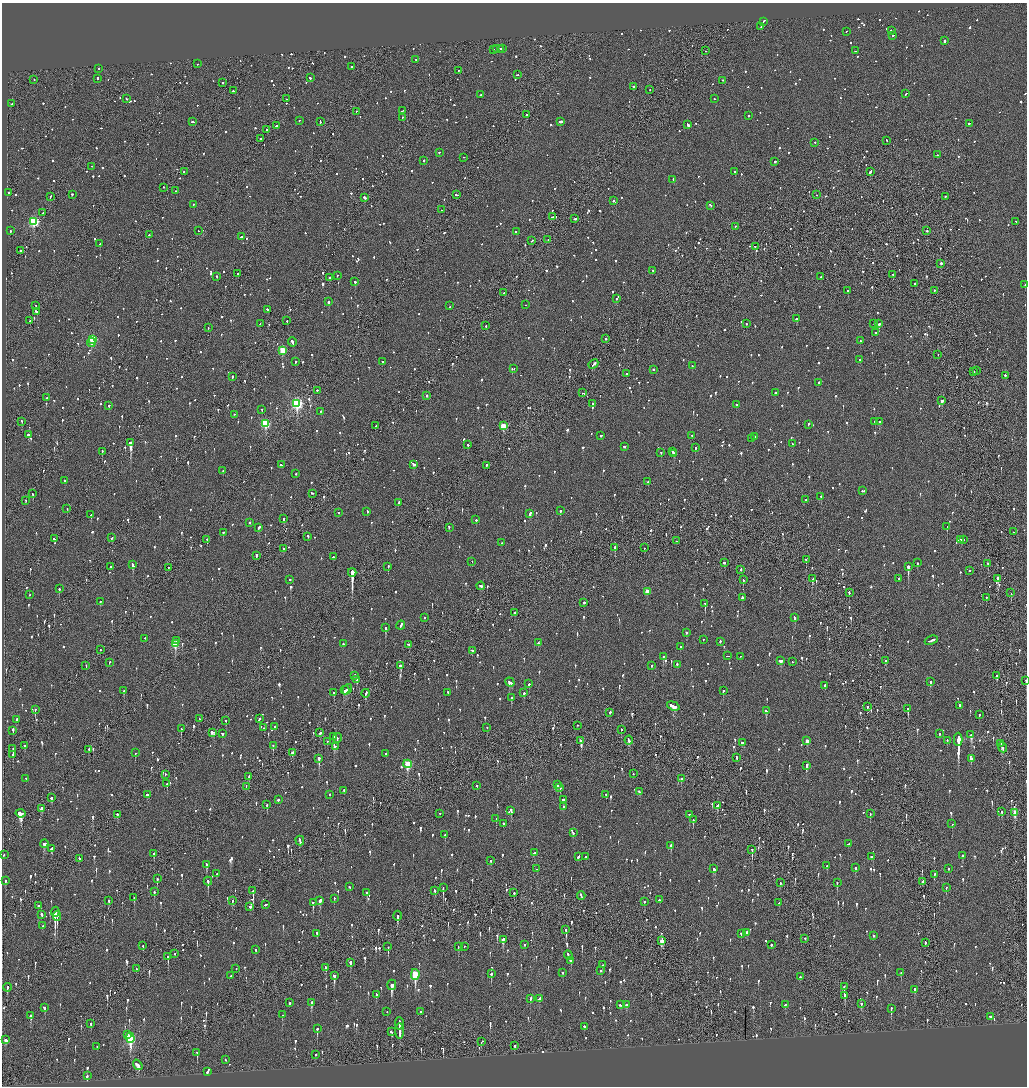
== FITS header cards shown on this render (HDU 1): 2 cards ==
NAXIS1  =                 2050
NAXIS2  =                 2168

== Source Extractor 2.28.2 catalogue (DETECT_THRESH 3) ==
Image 2050 x 2168 px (HDU 1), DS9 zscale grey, zoomed out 1/2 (1 PNG px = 2 x 2 image px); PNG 1029 x 1088 px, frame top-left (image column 2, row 2168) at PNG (2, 3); each listed source drawn as its Kron ellipse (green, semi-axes under 4 px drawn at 4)
Background -0.106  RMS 0.077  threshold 0.231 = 3 sigma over >= 5 px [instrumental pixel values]
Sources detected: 1986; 68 cannot appear on this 1/2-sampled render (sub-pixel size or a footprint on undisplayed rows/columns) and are neither listed nor drawn; of the other 1918, the 500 brightest by FLUX_AUTO listed and drawn (1418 fainter detections omitted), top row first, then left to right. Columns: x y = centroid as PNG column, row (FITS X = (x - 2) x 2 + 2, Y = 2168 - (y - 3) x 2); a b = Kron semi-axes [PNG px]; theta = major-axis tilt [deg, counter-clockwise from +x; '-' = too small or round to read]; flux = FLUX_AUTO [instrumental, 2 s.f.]
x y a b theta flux
763 22 4 2 - 190
761 27 2 2 - 99
891 31 2 2 - 94
846 32 2 2 - 180
893 36 2 1 - 730
944 41 3 2 - 220
498 49 6 2 0 230
502 49 2 2 - 87
494 50 2 2 - 230
705 51 2 1 - 150
855 51 2 1 - 75
416 60 2 2 - 130
198 64 2 2 - 140
352 67 2 2 - 100
99 69 2 2 - 71
458 71 2 2 - 70
517 75 2 2 - 79
310 78 2 2 - 270
97 79 3 2 - 98
34 80 2 2 - 87
723 81 2 2 - 87
223 83 2 2 - 200
633 87 2 2 - 240
650 90 2 1 - 66
233 91 2 2 - 170
906 94 3 2 - 80
481 95 3 2 - 92
126 99 3 2 - 72
287 99 2 1 - 120
715 99 2 1 - 66
12 104 2 1 - 110
402 111 3 2 - 80
356 112 2 2 - 65
527 115 2 2 - 71
748 116 2 2 - 87
402 118 2 2 - 68
299 121 2 2 - 66
193 122 3 2 - 110
320 122 3 2 - 79
560 122 3 2 - 360
969 124 2 1 - 73
688 125 3 2 - 180
277 126 4 2 - 160
267 130 2 2 - 120
260 139 2 2 - 120
887 141 3 2 - 120
815 143 2 2 - 73
439 153 2 2 - 93
937 155 2 1 - 75
464 158 2 2 - 68
424 161 2 2 - 86
775 162 2 2 - 230
92 167 2 1 - 70
184 172 2 2 - 67
735 172 3 2 - 150
870 172 4 2 - 170
673 180 2 2 - 73
164 188 2 2 - 70
175 191 2 1 - 91
8 193 2 2 - 83
72 195 2 2 - 200
456 195 3 2 - 150
817 195 2 1 - 65
50 197 3 2 - 110
945 197 2 2 - 180
364 198 3 2 - 660
613 201 2 2 - 110
193 205 2 2 - 84
711 206 3 2 - 120
442 210 2 2 - 74
43 213 3 1 - 88
552 217 2 2 - 150
575 219 3 2 - 100
34 222 3 3 - 1700
1016 222 2 2 - 67
735 227 2 2 - 77
10 231 2 2 - 180
198 231 2 1 - 150
927 231 2 2 - 94
516 232 2 2 - 89
149 235 2 2 - 140
241 237 3 2 - 200
548 240 2 2 - 72
532 241 2 1 - 180
100 244 2 2 - 140
755 247 2 1 - 160
20 251 2 1 - 230
941 264 2 2 - 550
653 271 2 2 - 80
237 274 2 2 - 87
893 275 2 2 - 88
337 276 2 2 - 82
217 277 2 2 - 89
821 277 3 2 - 73
329 278 2 2 - 82
355 282 2 2 - 630
915 284 2 2 - 110
1025 285 2 1 - 100
848 291 2 2 - 130
934 291 2 2 - 80
504 293 2 1 - 110
616 299 2 2 - 150
328 302 2 2 - 380
525 305 2 1 - 100
36 306 2 2 - 67
450 306 2 2 - 150
267 310 2 2 - 210
36 312 2 2 - 260
796 319 3 2 - 100
30 321 2 2 - 98
287 321 2 1 - 160
260 324 2 2 - 68
746 324 2 2 - 100
874 324 2 1 - 110
879 324 2 2 - 100
486 326 2 2 - 76
208 328 2 2 - 69
875 333 2 2 - 69
606 339 2 2 - 100
93 340 3 3 - 1200
860 341 2 2 - 120
292 342 4 2 - 290
91 343 4 2 - 250
282 351 3 3 - 570
938 355 2 1 - 170
860 360 2 1 - 68
295 362 2 2 - 65
382 362 2 2 - 88
593 365 5 2 - 210
692 366 2 2 - 68
513 369 3 2 - 180
653 370 2 2 - 120
977 371 2 1 - 130
974 372 2 2 - 94
627 374 2 1 - 81
1005 376 2 2 - 110
232 377 2 2 - 120
819 383 2 2 - 270
317 391 2 2 - 220
582 393 2 1 - 100
775 393 2 2 - 83
427 396 2 2 - 200
47 398 2 2 - 210
942 401 3 2 - 330
297 404 4 3 - 2900
592 404 2 2 - 70
736 405 2 2 - 66
109 406 2 2 - 75
262 410 2 2 - 100
321 412 2 2 - 160
234 415 2 2 - 79
22 422 2 2 - 170
875 422 2 2 - 73
880 422 3 2 - 130
265 424 3 3 - 1200
808 425 3 2 - 100
376 426 2 2 - 98
503 426 3 3 - 460
28 435 2 2 - 110
601 436 3 2 - 110
692 436 2 2 - 90
755 437 2 1 - 400
752 439 3 2 - 75
131 443 3 2 - 4800
793 444 2 2 - 92
468 445 2 2 - 80
624 447 2 2 - 81
695 448 2 2 - 110
102 452 3 2 - 100
673 452 2 1 - 93
661 453 2 2 - 86
674 454 3 2 - 220
281 465 2 2 - 67
414 465 4 2 - 220
486 466 3 1 - 130
223 471 2 2 - 75
296 474 2 2 - 91
65 481 2 2 - 130
648 482 2 2 - 110
862 491 3 2 - 130
33 494 2 2 - 130
312 494 3 2 - 96
821 497 2 2 - 110
806 500 2 2 - 180
26 501 2 1 - 68
399 503 4 2 - 140
67 509 2 2 - 83
367 511 2 2 - 93
560 511 2 2 - 120
338 513 2 2 - 100
530 514 4 2 - 190
91 515 2 2 - 83
284 519 2 2 - 170
476 520 2 2 - 110
250 523 2 2 - 90
947 527 2 1 - 270
259 528 3 2 - 120
449 528 3 2 - 68
1014 532 2 1 - 130
223 533 2 2 - 190
308 537 3 2 - 150
112 538 3 2 - 78
54 539 3 2 - 150
207 540 2 1 - 170
960 540 4 2 - 390
963 540 2 2 - 88
676 541 2 2 - 100
501 543 2 2 - 70
615 548 3 2 - 130
644 548 2 1 - 91
283 549 2 2 - 120
256 556 2 2 - 130
333 557 2 2 - 88
806 560 2 2 - 100
472 562 2 2 - 67
724 563 2 2 - 250
917 563 2 2 - 73
988 564 3 2 - 76
133 565 4 2 - 320
111 567 3 2 - 82
388 567 2 2 - 70
908 567 3 2 - 2100
168 568 2 2 - 82
741 570 2 2 - 130
969 571 2 2 - 77
352 573 4 2 - 18000
812 579 3 2 - 790
898 579 2 2 - 71
998 579 2 2 - 1200
290 580 2 2 - 370
743 580 2 2 - 290
481 586 4 2 - 170
59 589 2 2 - 340
647 592 3 2 - 180
849 593 2 2 - 92
1011 593 2 2 - 92
29 595 2 2 - 82
742 598 3 2 - 560
986 598 2 2 - 83
100 602 2 2 - 100
584 603 2 2 - 440
705 604 2 2 - 240
515 613 2 2 - 92
425 618 2 2 - 79
794 618 3 2 - 170
401 626 4 2 - 120
386 628 4 2 - 280
686 633 2 2 - 110
145 639 2 2 - 100
703 640 2 2 - 69
176 641 2 2 - 80
931 641 7 2 22 210
720 642 2 2 - 99
538 643 2 2 - 180
175 644 4 3 - 560
343 644 2 2 - 72
409 645 4 3 - 92
680 647 2 2 - 240
100 650 2 1 - 100
472 651 2 2 - 79
727 656 3 2 - 80
663 657 2 2 - 130
741 657 4 2 - 180
781 661 3 2 - 270
886 661 2 2 - 130
792 662 2 2 - 66
109 663 3 2 - 76
677 665 3 2 - 120
86 666 2 1 - 82
400 666 3 3 - 430
652 666 2 2 - 81
354 676 2 2 - 260
997 676 3 2 - 210
357 680 2 2 - 310
1026 681 2 1 - 110
930 682 2 2 - 120
510 683 5 2 - 210
529 684 3 2 - 84
824 686 3 2 - 97
345 690 4 2 - 270
347 690 5 2 - 180
124 691 3 2 - 110
723 691 2 2 - 150
334 693 3 2 - 250
448 693 2 2 - 88
524 693 2 2 - 350
366 694 4 2 - 170
511 698 3 2 - 110
673 706 6 3 -20 300
960 706 3 2 - 280
868 707 2 2 - 67
908 709 3 2 - 500
35 710 2 1 - 140
766 711 2 2 - 290
610 713 2 2 - 120
979 715 2 2 - 160
199 719 3 1 - 67
259 719 2 2 - 74
16 720 2 2 - 210
225 721 2 2 - 290
578 726 2 1 - 81
274 727 2 2 - 74
264 728 2 1 - 69
487 728 2 2 - 190
181 729 3 2 - 91
621 730 2 2 - 150
13 731 4 2 - 240
212 733 4 3 - 120
320 733 3 2 - 100
222 734 2 2 - 88
939 734 2 2 - 78
971 735 4 2 - 280
334 737 3 2 - 4800
337 739 5 2 - 270
958 740 6 2 -90 32000
581 741 3 2 - 140
629 741 4 2 - 200
807 741 3 2 - 170
947 741 2 2 - 78
327 742 2 2 - 77
743 743 4 2 - 99
1001 744 3 1 - 150
25 746 3 2 - 65
273 746 3 2 - 130
335 747 3 2 - 110
1002 748 5 2 - 170
13 749 2 1 - 270
89 750 3 1 - 84
135 753 2 2 - 83
292 753 3 2 - 120
386 754 2 2 - 110
12 755 3 2 - 130
737 758 3 2 - 86
319 759 3 2 - 650
971 759 2 2 - 260
407 764 4 3 - 730
806 766 3 2 - 540
633 774 2 1 - 87
165 775 2 2 - 65
249 777 3 2 - 180
26 779 2 2 - 110
681 779 3 1 - 370
167 784 2 2 - 140
558 785 2 2 - 110
477 786 2 1 - 170
246 787 2 1 - 89
560 788 2 2 - 220
344 791 3 2 - 200
639 792 3 2 - 110
148 795 4 2 - 98
329 795 2 2 - 120
606 795 2 2 - 69
51 798 2 2 - 260
278 800 2 2 - 1000
563 800 3 2 - 120
267 805 3 2 - 170
717 806 3 2 - 130
564 807 2 2 - 210
41 809 4 2 - 180
511 811 4 2 - 170
1002 812 3 2 - 71
1015 813 4 3 - 320
21 814 5 3 - 1300
440 814 2 2 - 94
870 814 2 1 - 150
117 815 3 2 - 69
689 815 3 2 - 95
496 819 2 2 - 94
693 820 3 2 - 65
503 824 2 2 - 190
952 824 2 1 - 300
573 833 2 2 - 65
445 835 2 2 - 110
300 841 5 2 - 160
44 844 4 3 - 180
848 844 3 2 - 110
671 846 3 2 - 130
51 849 3 2 - 240
752 850 3 2 - 280
534 853 4 2 - 110
154 854 3 2 - 90
3 855 2 2 - 110
962 856 3 2 - 68
578 857 3 2 - 140
586 857 3 2 - 110
871 857 2 2 - 140
79 859 2 2 - 85
491 861 2 2 - 190
206 865 4 2 - 290
827 866 3 2 - 100
855 868 2 2 - 160
537 869 2 1 - 85
714 869 4 2 - 250
948 869 2 2 - 110
217 874 2 2 - 70
934 875 4 2 - 71
157 879 3 2 - 130
5 881 3 2 - 95
208 882 4 2 - 260
923 882 3 2 - 110
780 883 3 2 - 76
837 883 3 2 - 85
349 887 2 2 - 67
443 888 3 1 - 220
946 888 2 2 - 120
253 891 3 1 - 730
435 891 3 2 - 66
154 892 3 2 - 83
367 893 3 2 - 150
514 893 3 2 - 120
581 896 4 2 - 160
134 898 2 1 - 110
334 899 2 2 - 67
659 900 2 2 - 210
109 901 3 1 - 120
232 901 3 2 - 69
320 901 3 2 - 190
644 902 2 2 - 76
313 903 3 2 - 200
779 903 2 1 - 66
265 905 3 2 - 86
39 906 3 2 - 190
250 907 2 2 - 320
55 912 5 2 - 11000
41 915 3 2 - 310
57 916 5 2 - 470
398 916 5 1 - 1200
43 926 2 2 - 130
566 930 4 2 - 180
747 933 2 2 - 170
317 934 4 2 - 140
741 934 2 2 - 83
874 936 2 2 - 220
805 939 2 2 - 78
503 940 4 2 - 330
661 941 3 3 - 230
925 943 2 2 - 77
524 945 2 2 - 85
771 945 2 2 - 93
143 946 2 2 - 68
388 947 3 1 - 180
458 947 2 2 - 82
464 947 2 1 - 140
256 950 2 2 - 73
175 954 2 1 - 74
568 956 5 2 - 150
168 957 3 2 - 130
570 961 3 2 - 100
351 963 4 2 - 100
602 965 2 2 - 80
326 968 3 2 - 130
136 969 2 2 - 72
236 969 2 1 - 86
601 971 2 2 - 72
562 973 2 2 - 79
901 973 2 2 - 98
491 974 2 2 - 210
415 975 5 3 - 1100
231 976 2 2 - 110
334 976 4 2 - 330
800 977 2 2 - 85
392 985 5 2 - 610
844 987 2 1 - 220
7 988 4 2 - 72
915 990 3 2 - 100
376 995 3 2 - 210
845 996 3 2 - 220
530 999 3 2 - 200
539 999 3 2 - 85
290 1003 2 2 - 380
311 1003 3 2 - 480
861 1004 3 2 - 72
620 1005 3 2 - 98
626 1005 2 2 - 330
785 1005 3 2 - 160
45 1008 3 2 - 93
891 1009 3 2 - 290
387 1012 2 1 - 100
421 1012 2 2 - 69
282 1015 3 2 - 130
31 1016 2 2 - 730
991 1017 3 2 - 78
91 1024 3 2 - 150
399 1024 6 2 -87 320
584 1027 2 2 - 65
317 1029 2 2 - 760
391 1032 3 2 - 110
400 1032 8 2 -89 620
127 1035 2 2 - 80
130 1038 5 3 - 1700
6 1040 3 3 - 110
481 1042 3 1 - 210
514 1046 3 2 - 95
97 1047 2 2 - 110
197 1053 3 1 - 150
316 1055 2 2 - 180
225 1060 2 2 - 100
138 1065 6 3 -54 210
207 1072 4 2 - 290
87 1076 3 2 - 470
At the frame edge (FLAGS 8, measured only in part): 2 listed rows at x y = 1025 285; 1026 681
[1418 fainter detections neither listed nor drawn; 68 sub-pixel or undisplayed-footprint detections neither listed nor drawn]